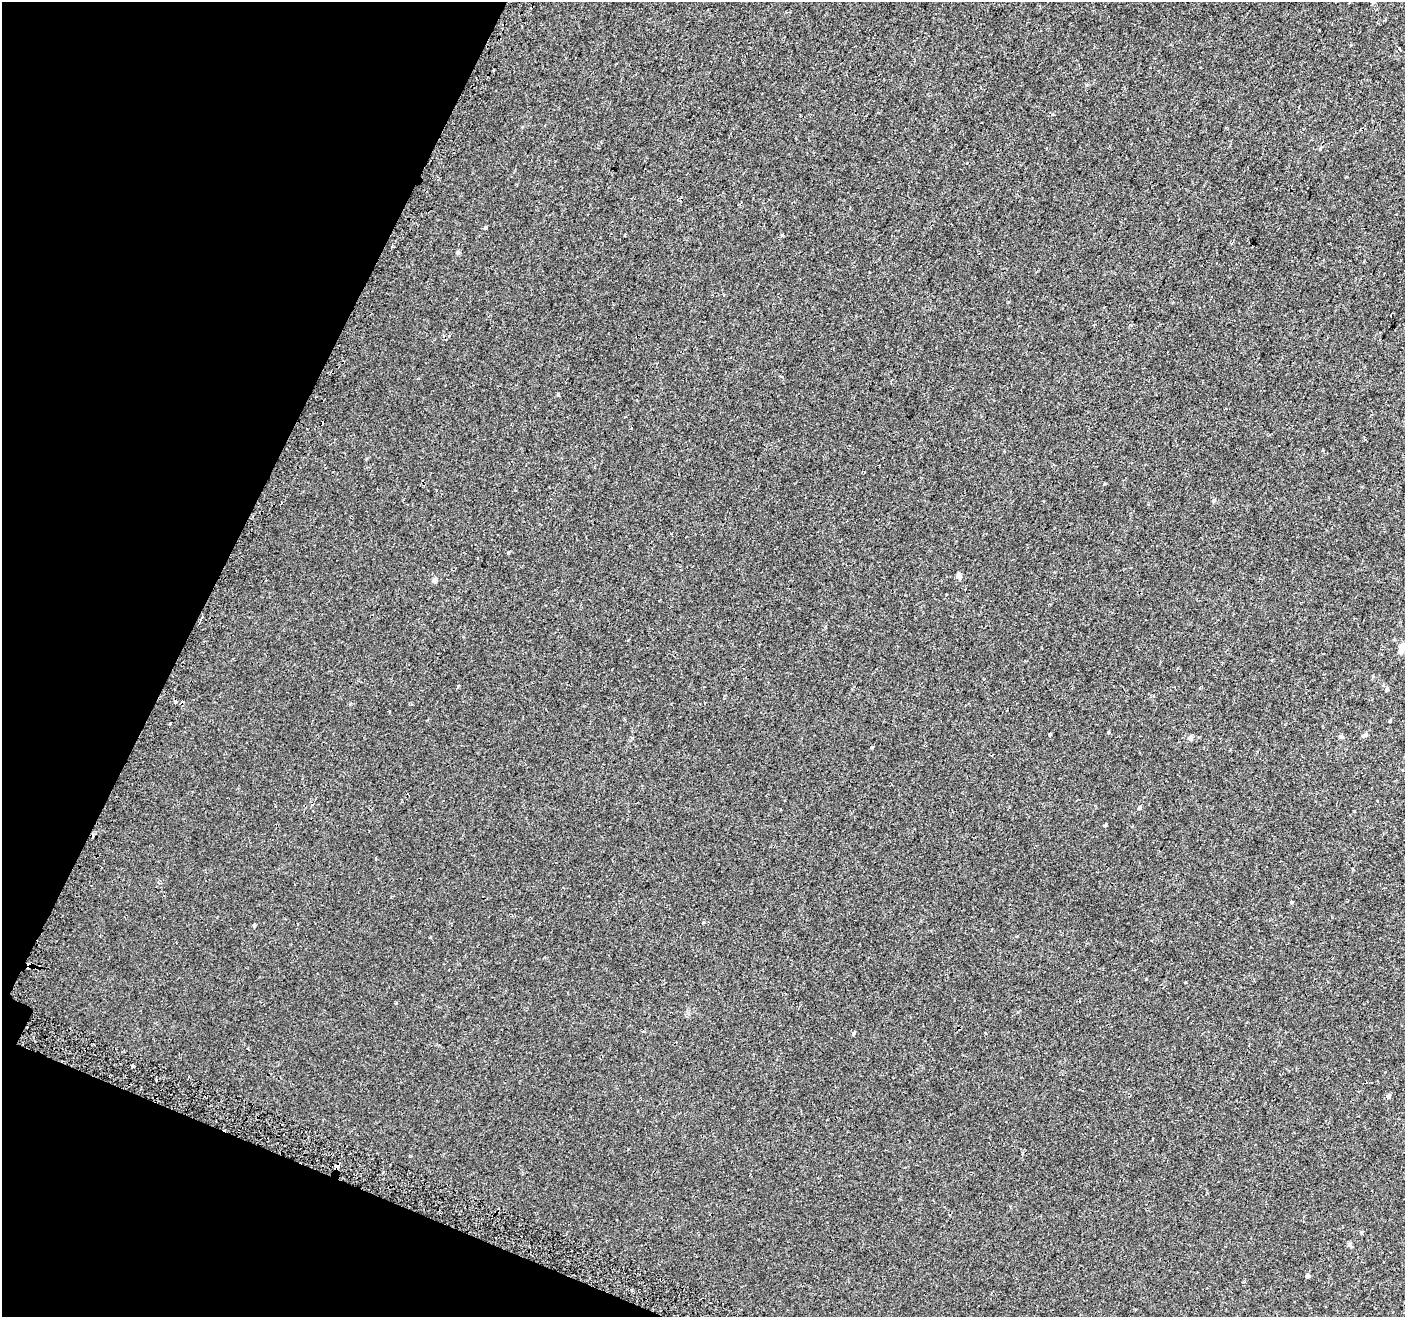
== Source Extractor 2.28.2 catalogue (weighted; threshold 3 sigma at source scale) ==
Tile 9 of 4 x 4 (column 1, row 3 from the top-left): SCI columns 57-1459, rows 1574-2888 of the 5715 x 5844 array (HDU 1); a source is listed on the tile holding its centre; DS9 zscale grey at full resolution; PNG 1407 x 1319 px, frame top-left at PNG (2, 2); no overlay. Shown black and unused: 19% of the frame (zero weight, under 2 of 3 exposures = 3% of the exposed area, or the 3 px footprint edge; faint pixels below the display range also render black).
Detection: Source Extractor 2.28.2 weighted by HDU 2 'WHT'; one run over the whole footprint, this tile lists its part. Background 5.43e-04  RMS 0.0031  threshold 0.0141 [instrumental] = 3 sigma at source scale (4.5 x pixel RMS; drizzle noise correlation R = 1.50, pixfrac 1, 0.0396/0.0396 arcsec/px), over >= 5 px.
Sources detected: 44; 8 cosmic-ray / hot-pixel residue — not listed; the other 36 listed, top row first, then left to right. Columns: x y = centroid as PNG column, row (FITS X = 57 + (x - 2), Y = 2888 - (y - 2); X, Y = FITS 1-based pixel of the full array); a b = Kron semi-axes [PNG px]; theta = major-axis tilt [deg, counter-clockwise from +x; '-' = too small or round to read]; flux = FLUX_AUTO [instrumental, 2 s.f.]
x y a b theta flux
1349 3 3 2 - 0.28
1320 149 5 4 - 0.35
485 228 5 4 - 0.44
624 235 3 3 - 1.1
458 252 5 5 - 0.58
781 377 4 3 - 0.38
1214 500 5 5 - 0.42
508 552 4 3 - 0.35
959 576 4 4 - 2
435 580 5 5 - 1.5
201 618 5 3 - 0.76
1402 646 5 5 - 1.9
1401 651 5 5 - 1.5
1386 689 5 5 - 0.51
175 702 3 3 - 2.4
1390 721 4 3 - 0.23
170 724 3 2 - 0.37
1108 732 5 3 - 0.24
1049 734 3 3 - 0.69
1365 735 7 5 29 0.58
1340 736 7 4 -17 0.44
1190 738 6 6 - 0.87
872 747 3 3 - 0.65
1139 808 5 5 - 0.6
1105 826 5 3 - 0.24
1291 902 3 3 - 1.8
704 922 4 3 - 0.29
254 926 4 3 - 0.77
396 1003 3 3 - 0.71
644 1031 3 3 - 0.36
853 1033 4 3 - 1.2
133 1066 3 3 - 0.63
1388 1096 6 5 - 0.85
1361 1232 5 4 - 0.35
1349 1244 6 5 - 0.62
1307 1276 4 4 - 0.92
Overlapping masked pixels (flux is a lower limit): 1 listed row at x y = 201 618
Isophote crosses this tile's border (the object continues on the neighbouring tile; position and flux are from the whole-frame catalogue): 1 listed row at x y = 1402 646
Unlisted compact peaks at least as high as the median listed source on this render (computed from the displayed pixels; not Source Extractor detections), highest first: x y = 558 395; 782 235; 1104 484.